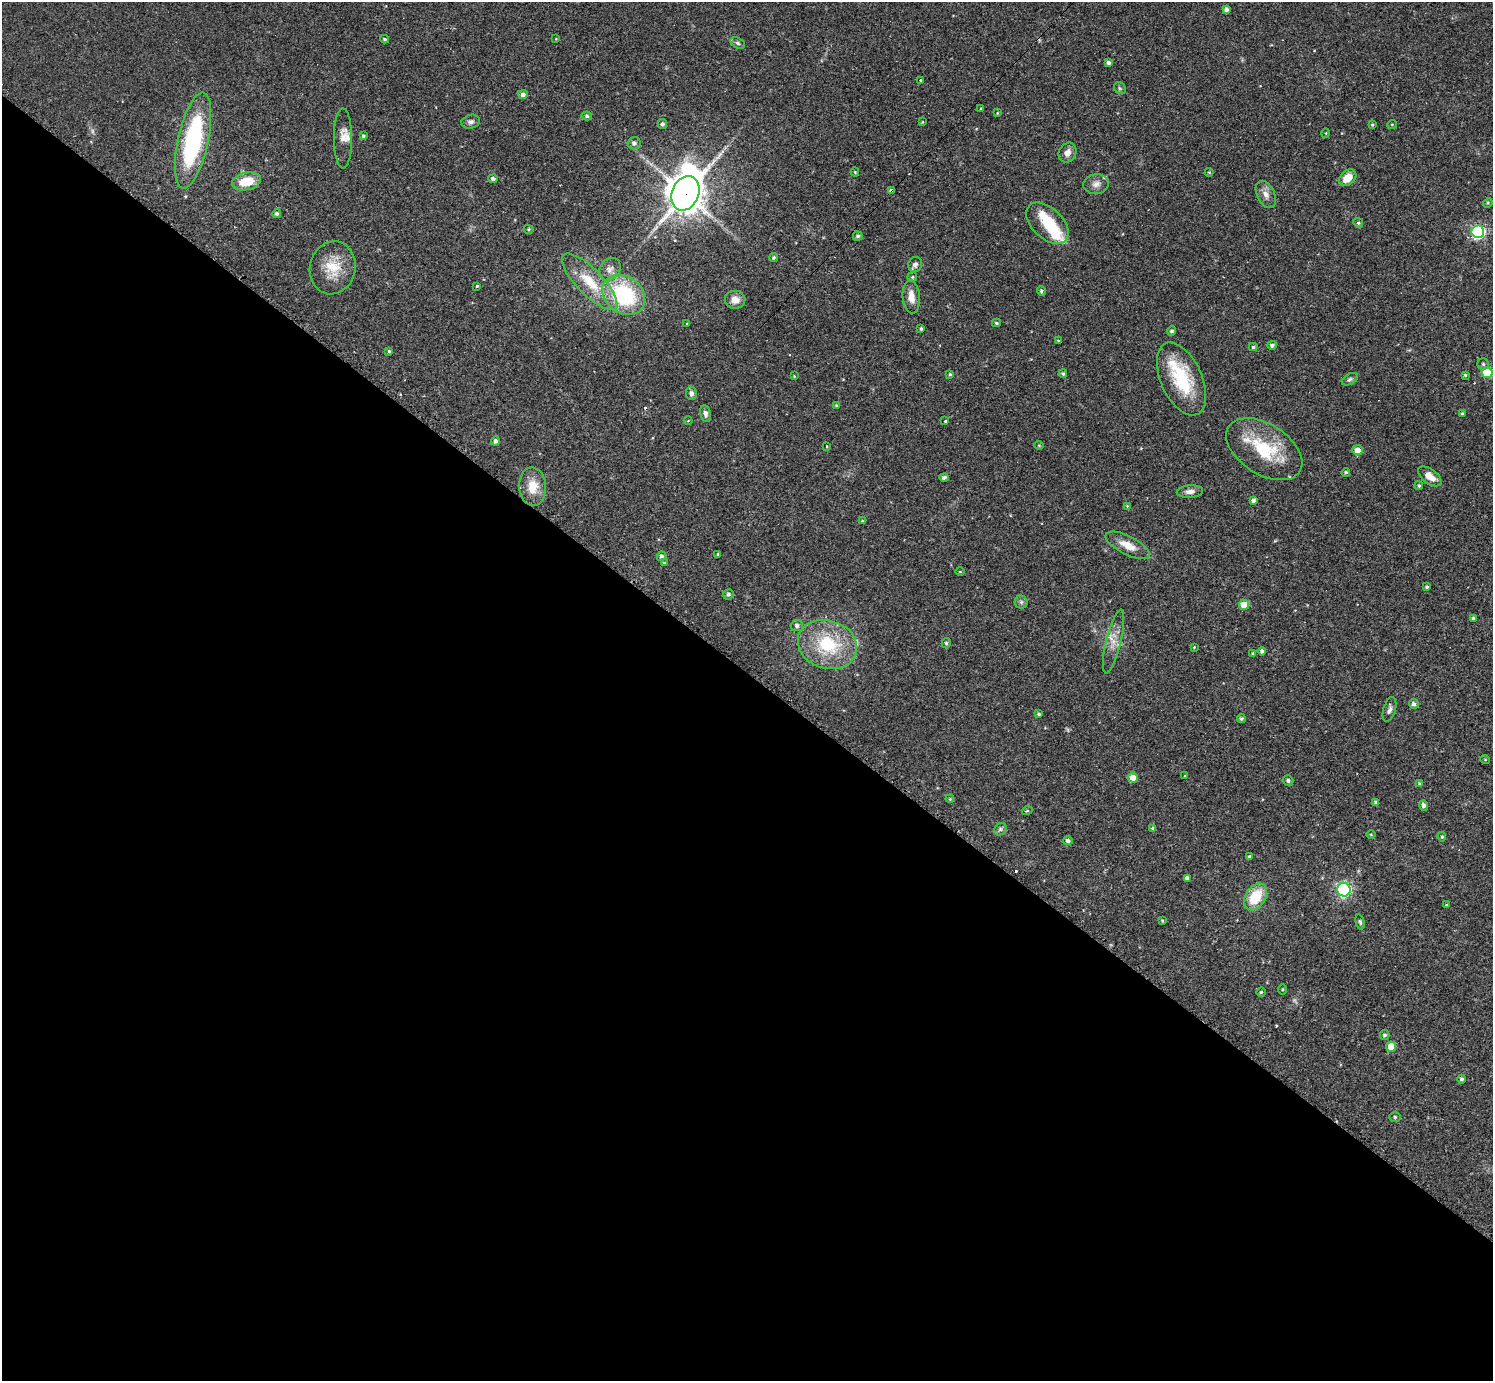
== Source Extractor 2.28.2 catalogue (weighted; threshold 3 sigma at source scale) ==
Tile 14 of 4 x 4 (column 2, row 4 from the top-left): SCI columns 1493-2983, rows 296-1674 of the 5978 x 5982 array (HDU 1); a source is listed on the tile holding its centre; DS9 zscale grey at full resolution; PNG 1495 x 1383 px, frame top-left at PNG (2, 2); each listed source drawn as its Kron ellipse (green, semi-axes under 4 px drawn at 4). Shown black and unused: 51% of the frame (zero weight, under 2 of 3 exposures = <1% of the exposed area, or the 3 px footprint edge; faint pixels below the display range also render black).
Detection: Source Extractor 2.28.2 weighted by HDU 2 'WHT'; one run over the whole footprint, this tile lists its part. Background 0.061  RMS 0.0054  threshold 0.0243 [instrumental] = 3 sigma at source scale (4.5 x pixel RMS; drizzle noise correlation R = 1.50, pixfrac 1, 0.05/0.05 arcsec/px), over >= 5 px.
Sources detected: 144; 3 too faint to see at this stretch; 1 inside a brighter object's white glare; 2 cosmic-ray / hot-pixel residue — neither listed nor drawn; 5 inside a brighter listed object's ellipse — not listed separately; the other 133 listed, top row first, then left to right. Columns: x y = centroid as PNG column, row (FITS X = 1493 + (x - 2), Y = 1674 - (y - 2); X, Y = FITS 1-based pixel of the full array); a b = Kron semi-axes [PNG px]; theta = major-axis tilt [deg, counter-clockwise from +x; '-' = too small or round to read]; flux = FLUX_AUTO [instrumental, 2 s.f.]
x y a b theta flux
1226 10 4 4 - 1.8
384 39 4 3 - 0.81
556 39 4 3 - 0.43
738 43 8 5 -28 1.2
1108 62 4 4 - 1.3
921 80 3 3 - 1.6
1120 88 6 5 - 0.95
523 94 5 4 - 1.9
981 108 3 3 - 0.43
997 113 4 2 - 0.4
587 116 5 4 - 0.91
471 122 9 7 15 2
922 122 4 3 - 0.46
662 124 5 4 - 1.4
1392 124 5 3 - 0.45
1372 125 4 3 - 0.59
1326 133 5 3 - 0.44
363 136 4 4 - 0.81
343 138 30 9 -90 4.8
193 140 49 15 78 78
634 143 6 6 - 1.7
1067 153 10 8 59 3.6
855 172 4 4 - 0.55
1209 172 4 4 - 0.51
1348 178 10 7 41 8
493 179 4 4 - 1.5
246 181 15 8 12 13
1096 184 13 9 8 3.5
891 191 4 3 - 21
685 193 18 13 69 1100
1266 194 14 8 -64 3.8
1488 203 5 4 - 0.65
277 214 4 4 - 1.2
1047 223 25 15 -43 19
1358 223 5 4 - 0.81
529 229 5 4 - 0.77
1478 232 6 6 - 110
858 236 5 4 - 1.1
774 257 4 4 - 0.94
915 264 8 7 - 1.6
333 268 27 22 77 16
610 269 12 10 52 3.5
912 277 5 4 - 0.63
590 282 37 13 -45 18
477 286 3 3 - 1
1041 291 5 4 - 1.1
624 295 23 18 -37 50
911 297 17 8 -84 5
735 300 10 9 - 4.5
996 323 4 3 - 0.84
687 324 3 3 - 2.4
921 329 3 3 - 0.74
1172 331 5 4 - 1.4
1058 340 4 2 - 0.4
1272 345 4 4 - 1.7
1253 347 4 3 - 0.83
389 351 4 4 - 0.72
1483 364 5 5 - 1
1487 373 5 5 - 31
950 374 4 3 - 0.78
1063 374 4 4 - 0.9
1465 375 3 3 - 0.66
794 376 3 3 - 0.41
1181 379 39 20 -66 32
1350 379 9 5 30 1.3
691 393 7 5 -80 1.8
836 405 3 3 - 0.73
1462 413 3 3 - 0.54
705 414 8 5 -79 2
688 421 4 2 - 0.36
945 421 3 3 - 4
496 441 4 4 - 1.9
1039 445 4 4 - 0.5
827 446 3 2 - 0.38
1264 449 42 25 -33 32
1357 450 5 5 - 5.8
1346 472 4 4 - 1
1430 476 13 7 -35 5
944 477 5 3 - 1.3
1419 486 4 4 - 0.86
533 487 19 13 -87 10
1190 492 13 6 5 3
1253 500 4 4 - 1.8
1127 506 3 3 - 0.41
862 521 4 3 - 0.63
1128 545 24 9 -27 7.9
718 554 3 3 - 0.78
662 556 5 4 - 1.4
664 563 4 4 - 0.53
960 572 4 3 - 0.41
1427 587 4 3 - 0.81
728 594 5 5 - 1.3
1021 602 6 6 - 1.3
1244 605 5 5 - 13
1473 618 4 3 - 1
797 626 6 5 - 1.6
1113 641 32 7 76 6.7
946 643 5 4 - 0.97
827 645 30 24 -19 35
1194 647 3 3 - 0.44
1262 651 4 4 - 1.2
1253 653 4 4 - 0.55
1414 704 5 5 - 1.6
1389 709 13 6 74 2.1
1038 714 4 3 - 0.8
1241 719 4 4 - 1
1485 759 5 3 - 0.41
1185 776 3 3 - 0.42
1133 778 5 5 - 9.7
1288 780 5 5 - 1.1
1419 783 4 3 - 0.52
950 799 4 3 - 0.48
1376 803 4 4 - 1.8
1424 805 5 4 - 1.7
1027 811 5 3 - 0.58
1153 828 4 3 - 1.1
1000 829 7 5 47 1.1
1371 834 4 3 - 0.43
1442 837 4 3 - 0.73
1068 841 5 4 - 1.7
1249 857 4 3 - 1.1
1187 878 4 4 - 2.2
1344 890 7 6 - 110
1256 897 14 10 57 18
1446 905 4 4 - 0.51
1162 921 3 3 - 0.55
1360 922 7 4 -74 0.93
1283 990 5 3 - 0.52
1261 992 4 4 - 0.73
1385 1035 5 5 - 1.4
1391 1047 5 5 - 11
1462 1079 4 4 - 1.2
1395 1117 6 5 - 0.98
Overlapping masked pixels (flux is a lower limit): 2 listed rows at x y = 891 191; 685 193